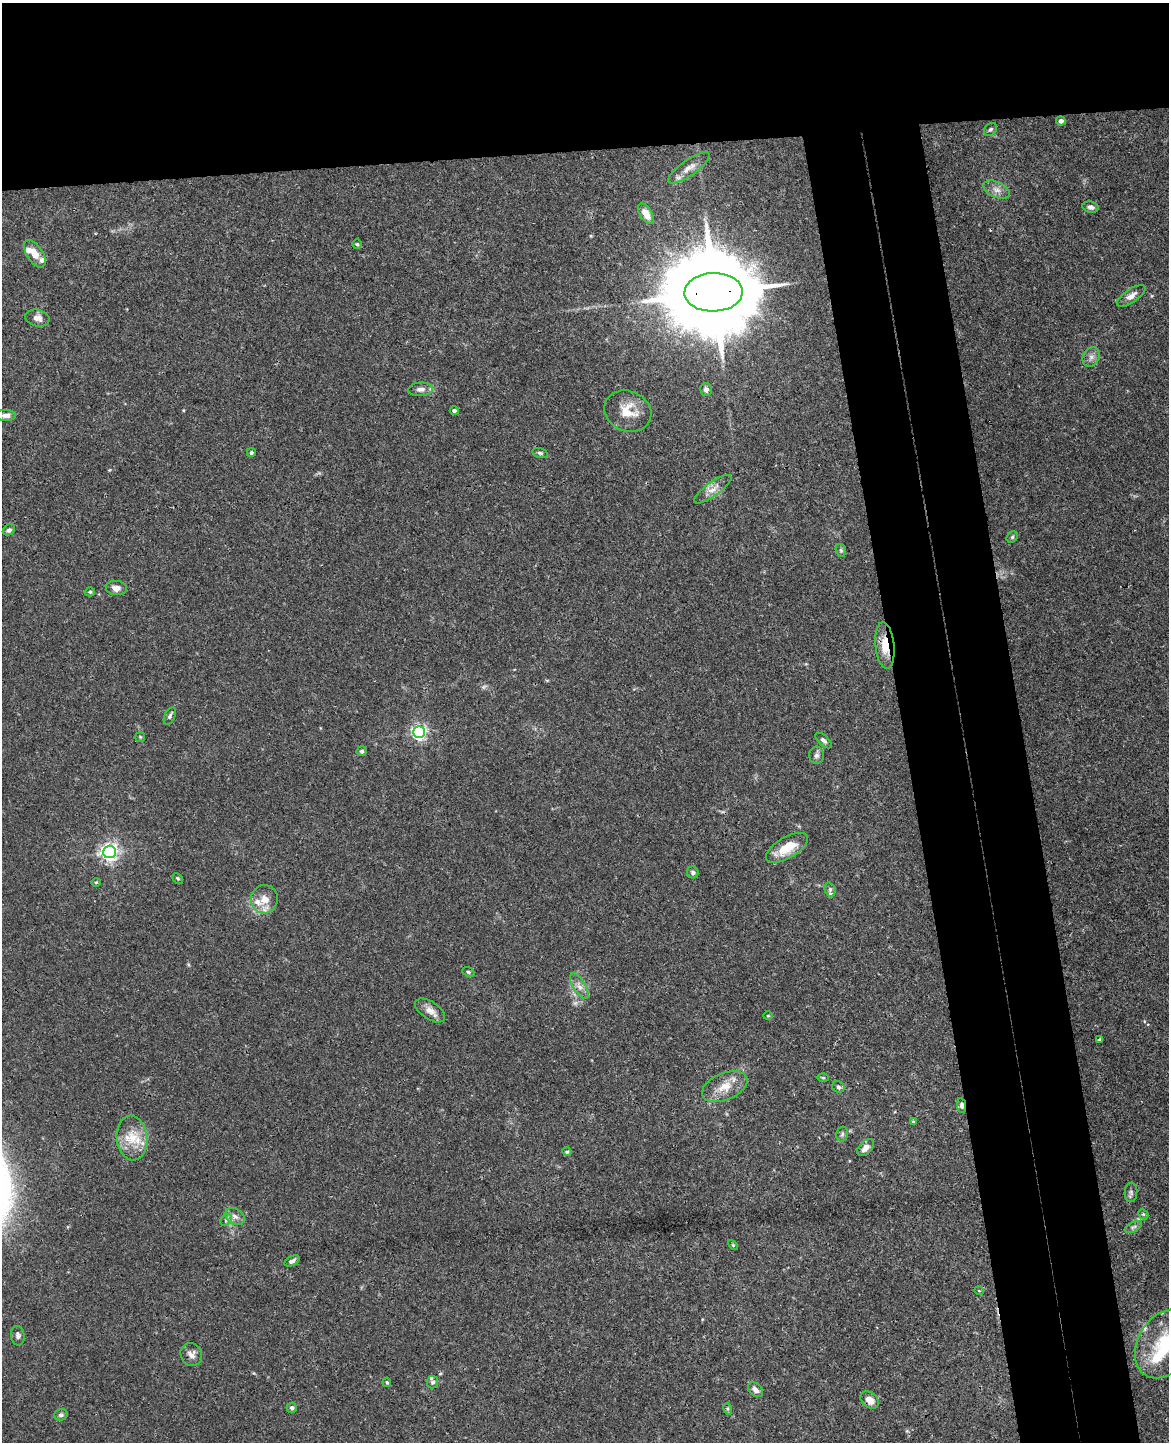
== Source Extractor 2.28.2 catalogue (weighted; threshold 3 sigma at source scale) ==
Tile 2 of 4 x 3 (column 2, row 1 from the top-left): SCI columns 1224-2390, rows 3028-4467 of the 4782 x 4720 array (HDU 1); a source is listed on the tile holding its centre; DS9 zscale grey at full resolution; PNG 1171 x 1444 px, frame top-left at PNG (2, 3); each listed source drawn as its Kron ellipse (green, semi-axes under 4 px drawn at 4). Shown black and unused: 19% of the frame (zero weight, under 3 of 4 exposures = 6% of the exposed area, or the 3 px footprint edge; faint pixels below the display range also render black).
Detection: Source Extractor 2.28.2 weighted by HDU 2 'WHT'; one run over the whole footprint, this tile lists its part. Background 0.043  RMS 0.0031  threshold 0.0138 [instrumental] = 3 sigma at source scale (4.5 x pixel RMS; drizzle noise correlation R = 1.50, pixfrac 1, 0.05/0.05 arcsec/px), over >= 5 px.
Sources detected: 78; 1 inside a brighter object's white glare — neither listed nor drawn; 6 inside a brighter listed object's ellipse — not listed separately; the other 71 listed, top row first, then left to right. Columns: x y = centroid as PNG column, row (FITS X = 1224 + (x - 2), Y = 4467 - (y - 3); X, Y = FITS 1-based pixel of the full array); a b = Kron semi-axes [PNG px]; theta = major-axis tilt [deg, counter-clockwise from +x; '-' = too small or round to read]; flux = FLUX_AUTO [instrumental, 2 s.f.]
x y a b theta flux
1061 121 4 4 - 1.1
990 129 7 5 44 0.66
689 168 25 8 35 2.7
996 190 14 7 -25 2
1090 207 8 5 -10 1.2
646 214 11 6 -58 3.6
357 244 4 4 - 0.36
35 254 16 8 -57 3.4
713 292 29 19 2 6400
1131 296 16 6 34 2.2
37 318 12 8 -11 1.7
1091 357 10 8 60 1.5
420 389 12 7 4 1.6
706 390 6 6 - 1.3
454 411 4 4 - 0.99
628 411 24 20 -23 6.9
6 415 10 5 1 1.4
251 452 4 4 - 0.58
540 453 8 4 -15 0.61
713 489 22 7 36 2.6
9 530 6 5 - 0.82
1012 537 6 5 - 0.48
841 550 7 5 -69 0.49
116 588 10 7 -6 2.1
90 592 5 4 - 0.45
885 646 23 9 -84 5.6
170 716 9 5 65 0.71
419 732 6 6 - 84
140 737 5 5 - 0.41
824 740 10 5 -43 0.92
362 751 5 5 - 0.53
816 755 8 7 - 1
787 848 23 10 30 7.4
109 852 6 6 - 130
693 872 6 5 - 0.72
178 878 6 4 -45 0.44
96 882 5 3 - 0.28
830 889 7 5 -71 0.72
264 899 14 13 - 3.8
468 972 6 4 -22 0.43
579 986 14 6 -58 1.8
430 1010 17 8 -33 2.5
768 1016 5 3 - 0.26
1099 1040 4 3 - 0.5
823 1078 6 3 -2 0.35
725 1087 24 13 23 5.7
838 1087 6 5 - 0.7
961 1106 7 4 -80 1.2
913 1122 3 3 - 0.4
842 1134 7 5 77 0.68
132 1138 22 15 -84 7.3
865 1148 10 6 47 2.1
567 1152 4 4 - 0.57
1131 1192 9 6 87 0.89
1143 1214 6 4 -44 0.4
235 1216 10 7 -32 1.7
226 1220 7 5 48 0.75
1133 1227 9 5 26 0.75
733 1245 6 4 -44 0.35
292 1261 8 4 27 0.95
979 1291 5 3 - 0.22
18 1336 10 7 -82 0.91
1165 1344 37 27 57 22
191 1354 12 10 -61 1.9
387 1382 5 4 - 0.39
432 1382 6 5 - 0.73
755 1390 9 6 -44 1.6
870 1400 10 7 -40 2.8
292 1408 5 5 - 0.7
728 1409 6 4 -72 0.45
61 1415 7 5 15 0.93
Overlapping masked pixels (flux is a lower limit): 4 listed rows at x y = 713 292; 885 646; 961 1106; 870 1400
Isophote crosses this tile's border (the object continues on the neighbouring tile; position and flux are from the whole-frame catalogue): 1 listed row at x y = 1165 1344